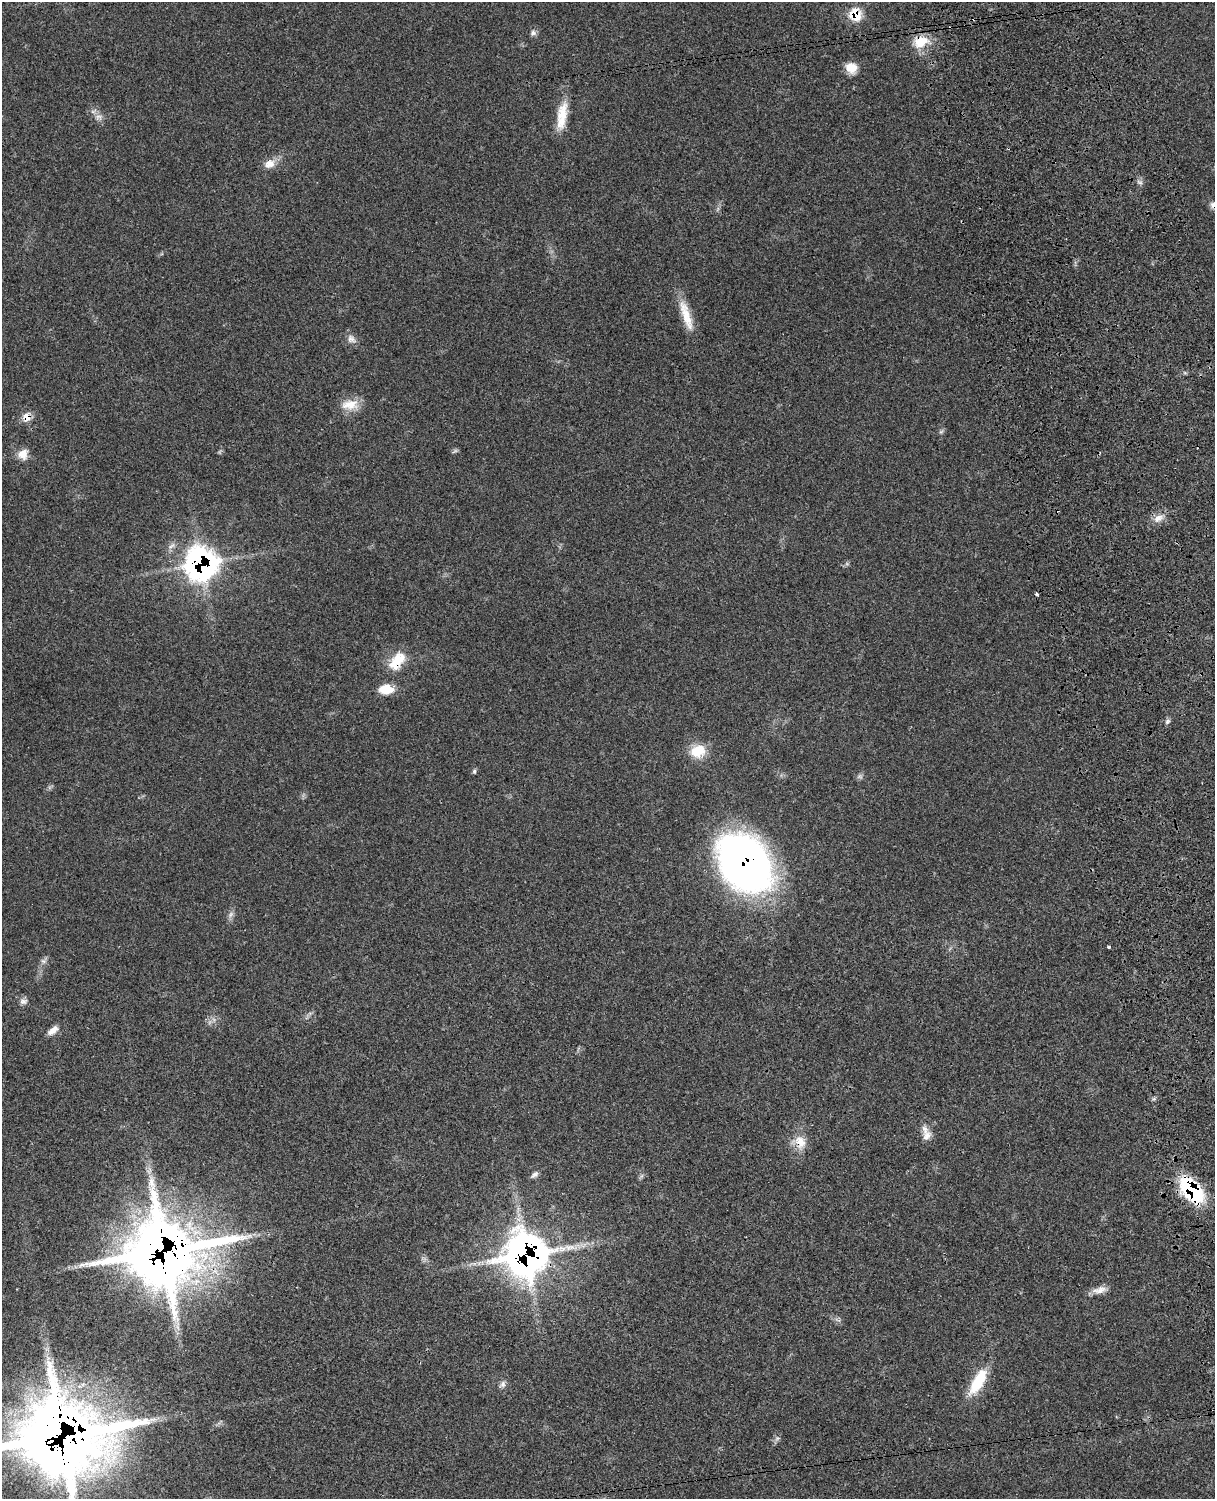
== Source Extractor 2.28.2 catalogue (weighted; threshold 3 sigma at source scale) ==
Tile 6 of 4 x 3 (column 2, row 2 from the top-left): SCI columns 1331-2543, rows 1773-3269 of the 5088 x 4928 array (HDU 1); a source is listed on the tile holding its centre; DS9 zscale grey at full resolution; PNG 1217 x 1501 px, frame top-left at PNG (2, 2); no overlay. Shown black and unused: <1% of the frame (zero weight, under 3 of 4 exposures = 6% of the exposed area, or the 3 px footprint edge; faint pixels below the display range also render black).
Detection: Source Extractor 2.28.2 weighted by HDU 2 'WHT'; one run over the whole footprint, this tile lists its part. Background 0.0761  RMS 0.0058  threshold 0.026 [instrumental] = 3 sigma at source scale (4.5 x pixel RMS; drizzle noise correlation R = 1.50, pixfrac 1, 0.05/0.05 arcsec/px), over >= 5 px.
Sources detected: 46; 2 inside a brighter object's white glare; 3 cosmic-ray / hot-pixel residue — not listed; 2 inside a brighter listed object's ellipse — not listed separately; the other 39 listed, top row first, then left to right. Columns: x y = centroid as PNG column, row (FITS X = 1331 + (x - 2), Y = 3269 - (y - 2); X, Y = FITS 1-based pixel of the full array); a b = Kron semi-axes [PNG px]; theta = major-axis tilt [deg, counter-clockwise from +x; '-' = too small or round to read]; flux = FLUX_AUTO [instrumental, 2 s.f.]
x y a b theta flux
855 14 10 9 - 16
533 33 8 7 - 1.8
921 42 21 15 22 13
851 68 14 12 -29 7.3
562 116 38 12 81 14
99 117 11 8 -1 3.1
270 164 15 11 26 5.9
1214 205 11 7 -42 2.8
686 315 43 10 -71 13
351 339 14 10 -40 3.4
350 405 25 13 5 9.3
26 417 11 10 - 5.2
941 432 7 4 2 0.98
23 454 14 13 - 5.5
1158 518 14 9 33 5
201 564 17 16 - 240
398 659 20 17 35 13
386 689 16 10 1 11
1167 721 7 6 - 1.4
698 751 20 16 19 12
474 771 6 5 - 0.99
860 776 8 6 17 1.4
745 862 51 37 -54 380
231 914 10 5 55 1.8
1109 947 3 3 - 11
43 961 8 6 -21 1.6
23 1001 11 8 6 2.4
53 1030 15 8 38 4.2
926 1136 14 10 47 4
800 1142 20 16 -62 8.8
534 1175 11 6 38 1.9
1192 1190 28 15 -50 56
163 1251 29 25 6 3000
526 1255 20 19 - 680
1099 1290 21 9 11 4.8
978 1381 32 12 60 21
503 1384 9 7 81 2.1
56 1431 45 29 -89 1200
777 1439 7 4 20 1.1
Overlapping masked pixels (flux is a lower limit): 12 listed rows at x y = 855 14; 921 42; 1214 205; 26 417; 201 564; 398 659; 745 862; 800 1142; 1192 1190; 163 1251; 526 1255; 56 1431
Isophote crosses this tile's border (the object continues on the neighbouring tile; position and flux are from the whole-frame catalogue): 1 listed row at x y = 1214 205